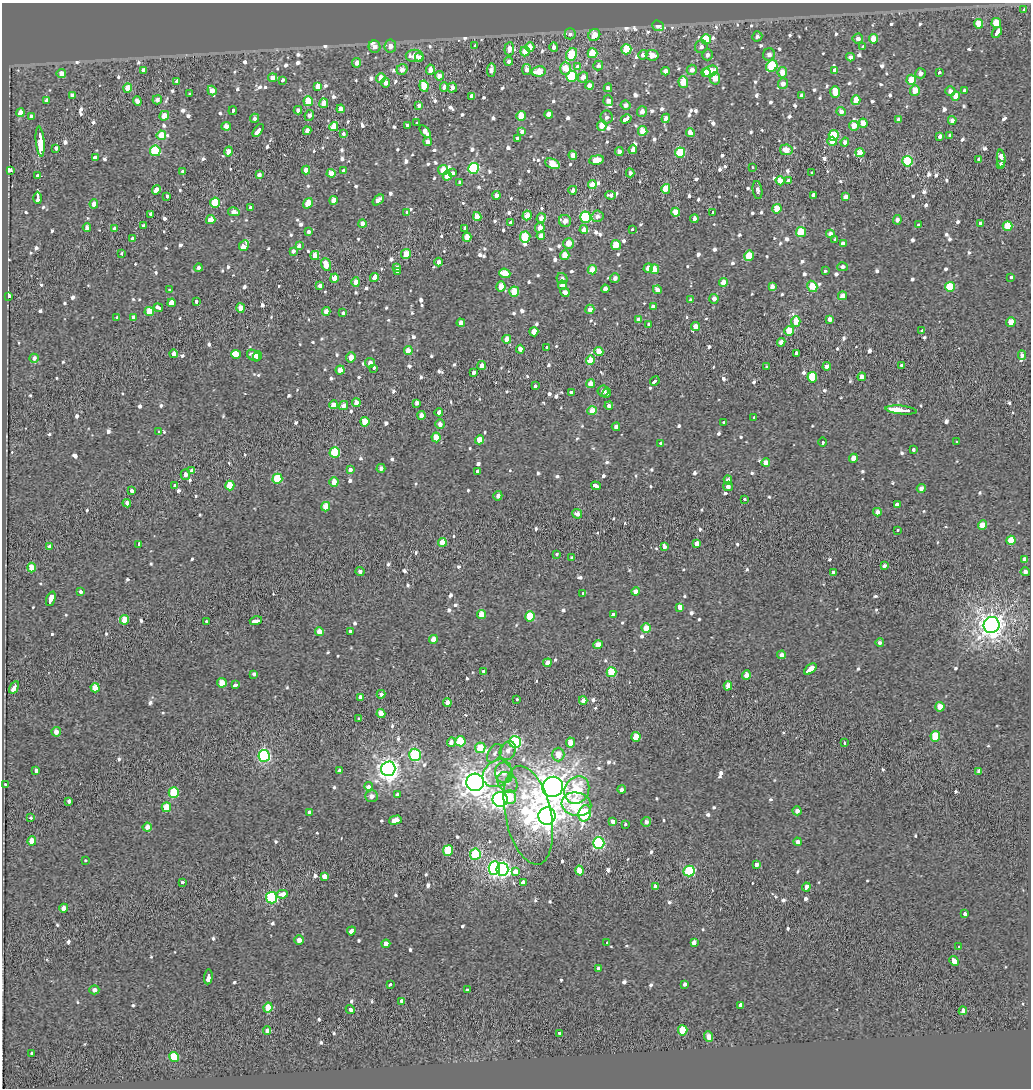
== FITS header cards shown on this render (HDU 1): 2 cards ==
NAXIS1  =                 1029
NAXIS2  =                 1086

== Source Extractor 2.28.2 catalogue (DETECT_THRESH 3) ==
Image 1029 x 1086 px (HDU 1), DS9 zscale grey, 1 PNG px = 1 image px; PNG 1033 x 1090 px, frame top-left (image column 1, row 1086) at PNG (2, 3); each listed source drawn as its Kron ellipse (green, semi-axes under 4 px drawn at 4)
Background -0.471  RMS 0.28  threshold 0.852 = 3 sigma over >= 5 px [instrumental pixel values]
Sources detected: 994; of the 994, the 500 brightest by FLUX_AUTO listed and drawn (494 fainter detections omitted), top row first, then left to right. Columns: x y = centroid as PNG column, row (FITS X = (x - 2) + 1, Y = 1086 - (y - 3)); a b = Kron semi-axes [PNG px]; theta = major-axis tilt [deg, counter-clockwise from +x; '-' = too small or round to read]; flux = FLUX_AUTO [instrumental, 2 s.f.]
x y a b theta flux
1024 10 3 3 - 140
996 23 5 4 - 460
979 24 5 4 - 410
658 26 6 5 - 120
997 32 6 3 49 910
570 34 5 5 - 74
594 35 6 5 - 270
757 36 5 5 - 73
706 39 5 5 - 620
858 39 5 5 - 100
873 39 4 4 - 310
474 45 3 3 - 190
390 46 6 6 - 140
375 47 6 6 - 120
530 47 5 4 - 220
554 47 5 4 - 100
701 47 6 6 - 89
863 47 3 3 - 200
509 49 6 5 - 150
626 49 5 5 - 610
525 51 5 4 - 240
592 53 5 5 - 530
572 54 6 5 - 810
643 55 5 4 - 75
652 55 6 5 - 220
708 55 6 5 - 79
769 55 6 6 - 96
415 56 9 6 -1 300
419 57 4 4 - 170
850 57 4 4 - 75
509 61 4 4 - 92
357 63 5 4 - 110
577 66 4 3 - 170
598 66 5 4 - 76
772 66 6 5 - 970
565 68 6 5 - 390
402 69 6 5 - 140
143 70 4 4 - 90
430 70 5 4 - 160
491 70 7 4 87 110
527 70 5 4 - 100
692 70 5 5 - 110
835 70 4 3 - 500
539 71 7 5 11 390
665 71 4 4 - 130
710 71 7 5 24 630
782 72 5 5 - 250
61 73 4 4 - 140
706 73 4 4 - 290
920 73 5 5 - 92
939 73 3 3 - 240
439 76 4 4 - 170
572 76 5 5 - 1000
273 77 4 4 - 140
583 77 5 5 - 160
381 78 5 4 - 300
715 78 6 5 - 280
282 80 3 3 - 200
911 80 5 5 - 410
177 81 3 3 - 410
683 82 6 5 - 500
386 83 4 4 - 150
783 84 5 5 - 120
589 85 4 4 - 180
318 86 4 4 - 470
424 86 5 4 - 530
444 87 4 4 - 120
452 87 5 4 - 120
128 88 4 4 - 370
608 88 4 4 - 85
212 90 5 4 - 160
915 90 5 5 - 280
950 91 5 4 - 120
964 91 3 3 - 170
835 92 6 4 89 370
190 94 3 3 - 140
72 95 4 4 - 82
802 95 4 4 - 83
472 96 4 4 - 120
956 96 4 4 - 240
46 100 4 4 - 110
157 100 5 4 - 77
856 100 5 4 - 250
137 101 5 4 - 89
308 101 5 5 - 680
608 101 5 5 - 96
324 103 5 4 - 200
419 105 4 4 - 84
626 105 5 4 - 110
341 109 4 4 - 140
298 110 4 4 - 95
233 111 4 3 - 260
642 112 5 5 - 110
841 112 4 4 - 91
20 113 4 4 - 200
549 114 4 4 - 180
309 115 5 5 - 81
31 116 3 3 - 170
164 116 5 4 - 240
521 116 5 4 - 400
606 117 6 6 - 75
255 118 4 4 - 77
666 118 5 4 - 130
626 119 5 3 - 830
898 120 4 4 - 73
952 120 4 4 - 100
417 123 3 3 - 130
863 123 4 4 - 230
407 125 3 3 - 150
226 126 5 4 - 130
602 126 5 4 - 260
854 126 5 5 - 240
334 127 4 4 - 370
258 131 7 3 55 860
307 131 4 4 - 130
425 131 7 4 -53 140
643 131 5 4 - 390
522 132 4 3 - 290
691 133 4 3 - 690
344 134 3 3 - 300
161 135 5 4 - 340
834 135 5 5 - 720
950 135 3 3 - 350
940 136 4 3 - 110
518 138 4 4 - 78
40 141 15 3 -85 12000
832 141 5 4 - 200
428 142 4 4 - 100
845 142 4 4 - 75
56 148 3 3 - 350
633 149 4 4 - 150
786 150 6 5 - 260
155 151 5 5 - 1200
229 151 5 4 - 190
619 152 4 4 - 91
680 152 5 5 - 840
860 153 4 4 - 320
573 155 4 4 - 150
95 157 4 3 - 340
979 159 4 3 - 600
1001 159 9 3 -85 970
597 160 7 4 7 330
907 161 5 5 - 1400
552 164 7 5 -22 430
1001 164 3 3 - 260
752 167 3 3 - 78
473 168 5 5 - 1700
10 170 4 3 - 570
306 170 4 4 - 160
443 170 5 5 - 280
182 171 3 3 - 200
344 171 4 4 - 78
331 173 4 4 - 260
453 173 4 3 - 390
630 173 4 4 - 86
812 173 3 3 - 110
259 175 4 4 - 73
38 176 3 3 - 190
447 176 4 4 - 420
789 180 4 4 - 89
780 181 5 4 - 220
460 182 4 4 - 72
592 185 4 4 - 350
666 189 5 4 - 390
156 190 5 4 - 520
573 190 4 3 - 96
758 190 9 5 -82 87
496 195 4 4 - 160
611 195 5 4 - 89
167 196 3 3 - 320
813 196 4 3 - 670
845 196 4 4 - 82
38 198 6 3 -89 2700
333 200 4 4 - 160
378 200 6 4 40 120
215 202 5 5 - 740
308 203 6 4 56 310
94 204 4 4 - 120
250 207 3 3 - 360
777 209 4 4 - 400
234 212 6 4 -13 170
406 212 3 3 - 180
676 212 4 4 - 240
713 212 4 3 - 210
150 214 3 3 - 370
527 215 5 4 - 250
597 216 6 5 - 84
477 217 4 4 - 250
586 217 6 5 - 1800
541 218 5 4 - 130
694 219 4 3 - 90
211 220 5 4 - 220
897 220 5 4 - 88
565 221 6 6 - 170
510 222 3 3 - 180
980 223 4 3 - 190
362 224 4 4 - 170
919 225 3 3 - 130
143 226 4 3 - 120
1007 226 5 5 - 490
87 228 4 4 - 100
114 228 4 3 - 73
465 228 4 3 - 260
540 228 5 5 - 210
584 230 4 3 - 440
633 230 3 3 - 95
308 231 3 3 - 260
801 232 5 5 - 630
830 234 4 4 - 150
541 236 4 4 - 190
467 237 4 4 - 320
525 237 5 5 - 530
132 238 3 3 - 520
835 239 3 3 - 200
568 243 5 5 - 240
843 244 4 3 - 860
299 245 4 3 - 560
616 245 5 4 - 450
244 246 5 4 - 1500
293 251 3 3 - 280
122 254 3 3 - 92
406 254 5 4 - 380
315 255 4 4 - 170
565 255 5 4 - 240
749 256 5 5 - 520
439 262 4 4 - 94
326 265 6 4 -70 310
843 267 5 4 - 73
198 268 4 4 - 78
397 268 4 3 - 83
648 268 5 4 - 150
654 269 5 4 - 270
592 270 4 4 - 270
825 271 3 3 - 160
398 272 3 3 - 140
505 273 5 4 - 380
1011 277 3 3 - 180
334 278 4 4 - 250
374 278 5 3 - 1300
615 278 5 4 - 78
562 279 6 5 - 78
356 282 5 4 - 130
723 283 4 4 - 260
562 285 4 4 - 200
320 286 4 4 - 92
501 286 5 4 - 220
772 286 4 4 - 110
812 286 6 4 -58 400
950 287 5 5 - 650
605 289 4 4 - 110
169 290 3 3 - 110
657 290 4 4 - 130
514 292 5 5 - 430
565 292 5 4 - 100
9 296 4 3 - 14000
842 296 4 4 - 130
714 299 5 4 - 92
691 300 4 4 - 76
196 302 3 3 - 320
172 303 4 4 - 3600
653 306 3 3 - 330
158 308 5 3 - 390
241 308 5 4 - 220
590 309 4 4 - 130
149 311 5 4 - 350
326 311 4 4 - 130
343 312 3 3 - 370
117 318 4 3 - 340
133 318 4 4 - 100
639 319 4 4 - 100
830 319 4 4 - 98
796 321 5 4 - 370
1011 322 5 4 - 180
461 323 4 4 - 140
649 324 3 3 - 240
695 326 4 4 - 150
789 331 5 4 - 380
922 331 3 3 - 250
534 332 4 4 - 220
507 339 4 4 - 190
781 342 4 4 - 110
546 348 3 3 - 360
520 349 4 4 - 130
408 351 4 4 - 210
599 352 4 4 - 260
797 353 3 3 - 330
174 354 4 4 - 110
236 354 5 4 - 6400
1022 355 5 4 - 120
254 356 7 5 -35 130
257 356 5 4 - 150
351 357 5 4 - 190
34 358 4 4 - 82
590 360 5 4 - 380
370 363 5 4 - 80
482 365 4 4 - 130
901 365 3 3 - 110
827 366 4 4 - 100
767 367 3 3 - 83
373 368 3 3 - 250
340 370 4 4 - 140
473 372 3 3 - 550
812 377 5 5 - 650
862 377 4 4 - 170
655 381 5 3 - 670
591 383 4 4 - 160
536 386 4 3 - 230
603 391 5 5 - 92
571 392 3 3 - 430
607 393 5 3 - 73
356 403 4 4 - 160
417 403 4 4 - 73
333 405 4 4 - 210
343 406 5 4 - 160
609 406 4 4 - 79
901 410 16 3 -6 2100
592 411 4 4 - 290
439 412 4 3 - 320
421 415 4 4 - 110
754 417 3 3 - 130
365 422 4 4 - 390
724 423 4 3 - 360
440 424 4 4 - 100
616 427 4 4 - 84
159 432 3 3 - 170
436 437 5 4 - 330
480 440 4 4 - 280
957 441 3 3 - 110
823 442 4 3 - 1800
661 443 4 3 - 220
913 450 3 3 - 120
335 452 5 5 - 710
853 458 4 4 - 170
766 463 4 4 - 160
381 468 4 4 - 75
192 470 4 4 - 88
350 470 3 3 - 310
478 471 3 3 - 360
185 474 5 5 - 91
277 479 5 5 - 660
728 480 4 4 - 100
334 482 5 4 - 210
175 485 3 3 - 360
230 485 5 4 - 510
596 486 5 3 - 690
728 486 4 4 - 82
921 488 4 4 - 77
132 491 4 3 - 260
498 496 5 4 - 90
744 499 3 3 - 320
127 503 4 4 - 110
897 504 4 3 - 330
326 507 5 4 - 320
877 512 4 4 - 100
577 514 5 4 - 100
983 525 4 4 - 270
897 531 3 3 - 160
1011 540 4 4 - 340
442 542 4 4 - 290
139 544 4 3 - 380
697 544 3 3 - 1200
49 547 4 3 - 72
665 547 4 3 - 410
557 554 3 3 - 120
572 558 4 4 - 72
1025 560 4 4 - 890
884 566 4 3 - 77
32 567 5 4 - 270
360 571 4 4 - 75
1025 572 4 4 - 110
834 573 4 3 - 180
636 591 4 4 - 110
80 592 3 3 - 310
583 594 3 3 - 160
51 599 7 3 68 960
680 607 4 3 - 3800
481 614 4 4 - 270
613 615 4 3 - 410
530 616 5 5 - 680
124 620 5 4 - 330
207 621 3 3 - 180
256 621 6 3 15 790
991 625 8 8 - 18000
646 628 4 4 - 360
350 631 3 3 - 140
319 632 4 4 - 180
433 639 4 4 - 200
880 643 4 4 - 75
598 645 4 4 - 220
782 655 4 4 - 91
547 663 4 4 - 180
810 669 7 3 39 1700
484 672 4 4 - 75
612 672 5 5 - 760
254 674 4 3 - 320
746 675 4 4 - 190
222 683 5 4 - 240
235 685 4 3 - 520
728 686 5 4 - 190
14 687 6 3 60 670
95 688 4 4 - 340
381 694 4 4 - 78
361 697 4 4 - 110
517 700 3 3 - 130
583 700 4 4 - 110
447 702 4 4 - 160
940 707 5 4 - 270
381 714 4 4 - 260
359 718 3 3 - 240
56 732 4 4 - 130
935 736 5 5 - 690
636 737 5 4 - 350
460 741 5 5 - 670
451 742 5 4 - 130
515 742 6 6 - 2700
570 743 5 4 - 230
844 743 3 3 - 290
480 748 5 5 - 440
508 751 10 7 63 140
495 753 10 6 59 74
558 754 7 6 - 230
415 755 6 5 - 1300
264 756 6 6 - 3300
388 769 7 7 - 12000
36 770 4 3 - 330
340 771 4 4 - 92
979 771 4 4 - 100
497 773 15 12 38 330
504 773 10 9 - 180
475 782 9 8 - 20000
507 782 11 9 -46 160
5 784 3 3 - 100
368 786 4 3 - 990
553 787 10 10 - 29000
577 790 14 12 62 870
622 790 4 4 - 82
174 793 5 5 - 540
397 794 3 3 - 240
372 796 6 6 - 110
510 797 7 6 - 560
500 799 7 7 - 6100
69 801 4 4 - 77
576 804 15 11 -13 930
166 807 5 5 - 410
797 811 4 4 - 87
309 812 3 3 - 310
585 813 8 6 73 1600
528 815 50 23 -78 2300
547 816 9 8 - 16000
31 818 3 3 - 180
395 820 6 4 15 240
612 821 3 3 - 540
646 822 5 5 - 76
625 825 3 3 - 110
147 827 4 4 - 130
32 841 4 4 - 340
798 842 4 4 - 87
599 843 6 5 - 2600
448 850 5 5 - 650
475 854 6 5 - 1300
85 861 3 3 - 120
757 865 3 3 - 2100
494 868 7 5 84 3500
502 869 6 6 - 5300
579 870 5 4 - 280
689 871 5 5 - 1300
515 872 4 3 - 1700
324 876 4 3 - 1700
182 882 3 3 - 280
523 882 4 3 - 320
655 886 4 4 - 91
806 887 4 3 - 510
282 894 6 3 5 870
271 898 6 5 - 2200
64 908 4 4 - 170
965 914 4 3 - 410
351 931 4 3 - 510
299 940 5 4 - 140
694 942 4 4 - 130
607 943 4 3 - 210
386 944 4 3 - 1900
958 946 3 3 - 110
954 961 5 3 - 4000
599 968 4 4 - 81
208 977 7 3 84 1200
390 984 3 3 - 220
684 984 3 3 - 190
94 990 5 4 - 85
467 990 4 3 - 240
402 1001 4 4 - 97
741 1005 4 3 - 1200
268 1007 5 4 - 410
350 1009 5 3 - 370
963 1011 4 4 - 100
683 1030 5 5 - 590
267 1031 4 4 - 110
560 1033 4 3 - 640
709 1037 5 4 - 170
31 1053 3 3 - 160
174 1057 5 4 - 600
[494 fainter detections neither listed nor drawn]